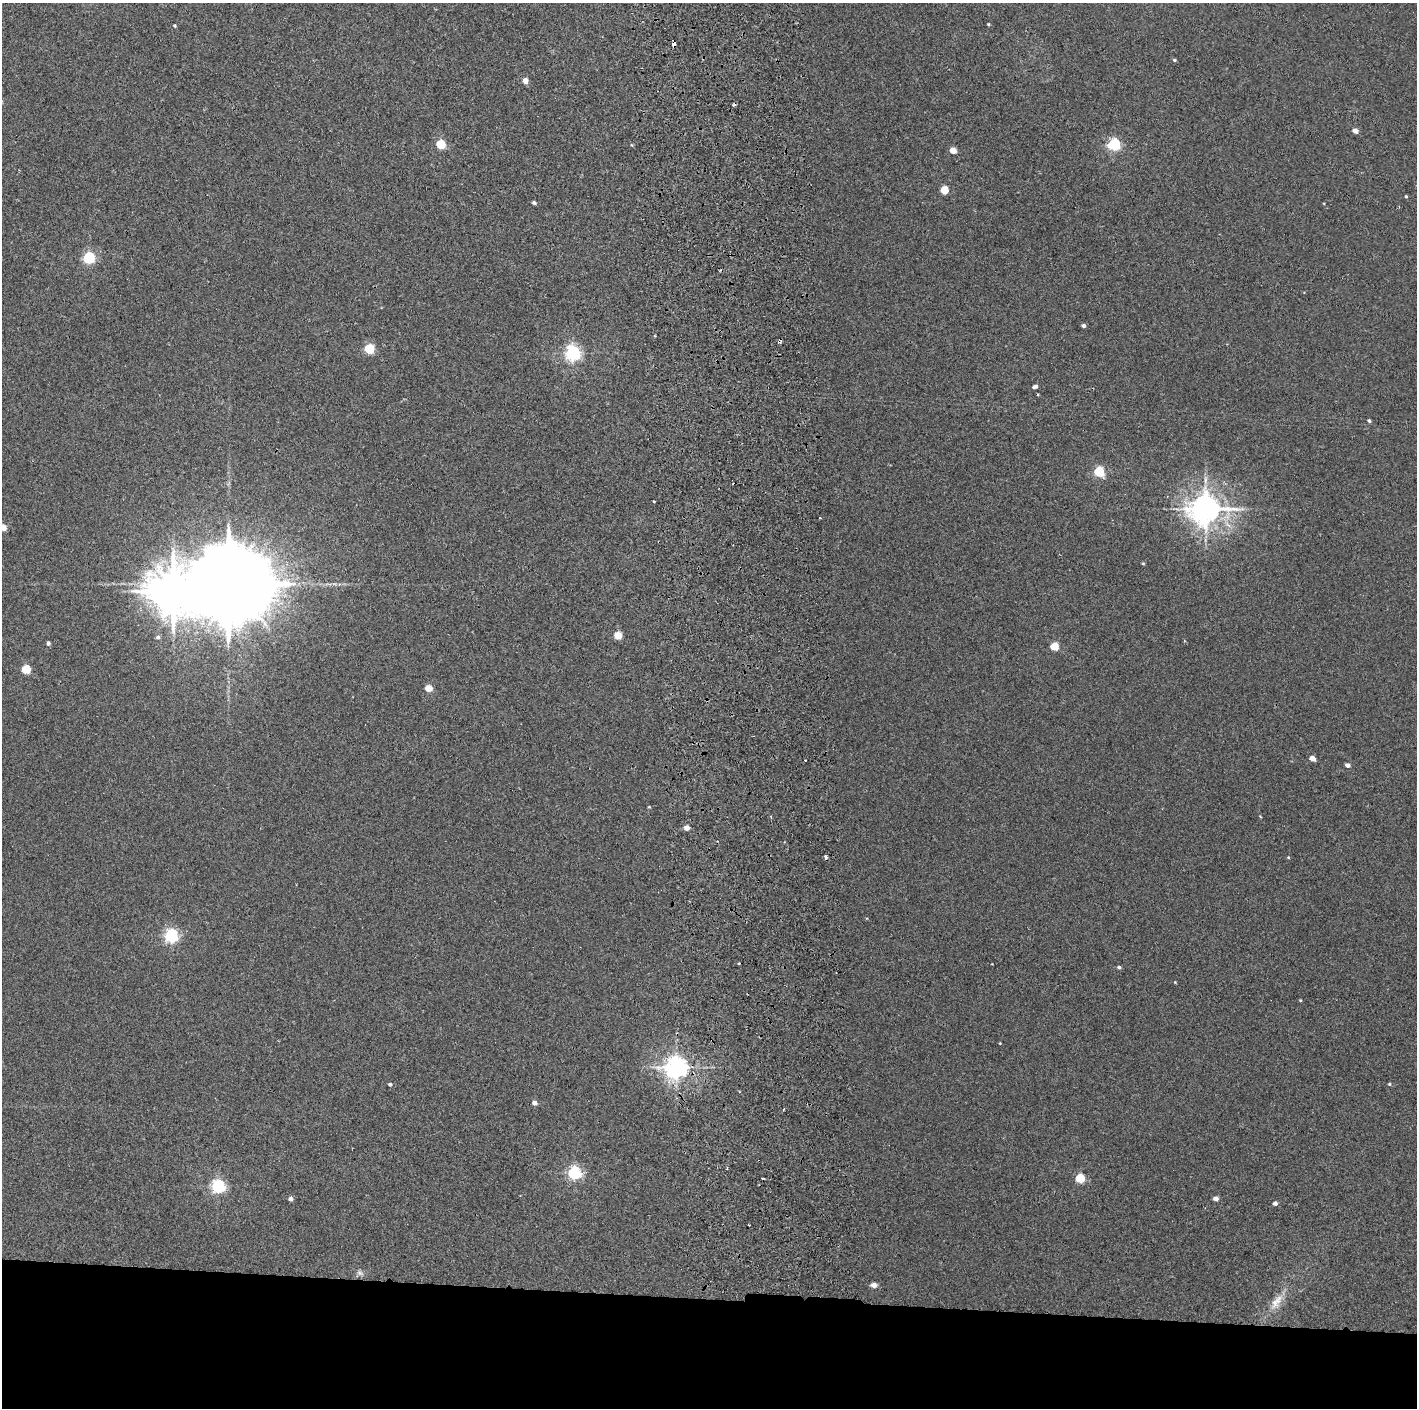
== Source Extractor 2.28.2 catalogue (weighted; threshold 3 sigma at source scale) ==
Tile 8 of 3 x 3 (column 2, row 3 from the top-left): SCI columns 1475-2889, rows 4-1409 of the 4361 x 4228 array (HDU 1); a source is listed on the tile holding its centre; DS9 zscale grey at full resolution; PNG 1419 x 1410 px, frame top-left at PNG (2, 3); no overlay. Shown black and unused: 8% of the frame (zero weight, under 2 of 3 exposures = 3% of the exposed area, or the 3 px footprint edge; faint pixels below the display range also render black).
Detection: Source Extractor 2.28.2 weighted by HDU 2 'WHT'; one run over the whole footprint, this tile lists its part. Background 0.0355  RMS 0.0063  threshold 0.0283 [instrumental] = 3 sigma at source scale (4.5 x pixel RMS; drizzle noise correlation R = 1.50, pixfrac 1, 0.05/0.05 arcsec/px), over >= 5 px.
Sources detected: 66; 1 inside a brighter object's white glare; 7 cosmic-ray / hot-pixel residue — not listed; the other 58 listed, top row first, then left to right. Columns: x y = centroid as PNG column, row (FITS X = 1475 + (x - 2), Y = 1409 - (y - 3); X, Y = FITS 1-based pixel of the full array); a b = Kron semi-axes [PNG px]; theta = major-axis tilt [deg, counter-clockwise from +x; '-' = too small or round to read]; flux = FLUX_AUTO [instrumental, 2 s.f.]
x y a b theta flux
988 24 3 3 - 0.69
175 26 4 4 - 0.87
674 44 3 3 - 3.7
1174 60 5 4 - 0.84
525 81 5 4 - 6.4
1355 131 4 4 - 5.7
441 144 5 5 - 36
1114 144 6 5 - 97
632 145 5 3 - 0.57
953 150 5 4 - 11
944 190 5 5 - 22
1406 196 4 3 - 0.62
534 203 4 4 - 1.4
1399 206 3 3 - 0.46
89 258 5 5 - 81
1084 326 4 4 - 1.8
655 336 4 2 - 0.59
369 349 5 5 - 46
573 353 6 6 - 190
1035 387 6 4 16 2
1038 394 3 2 - 0.57
1369 421 4 3 - 1.2
1099 472 5 5 - 54
1205 509 9 8 - 1100
3 528 5 4 - 9.4
1143 563 4 3 - 0.67
228 584 29 18 -3 14000
618 635 5 5 - 20
158 637 5 5 - 1.7
48 643 5 4 - 1.4
1054 646 5 4 - 23
26 669 5 5 - 29
428 688 5 4 - 14
1312 758 5 4 - 5.6
805 760 2 2 - 0.52
1348 765 4 4 - 3.5
649 807 4 3 - 0.55
687 828 4 4 - 5.8
825 857 4 3 - 4.5
1288 857 4 4 - 0.6
171 936 6 5 - 130
1119 967 4 4 - 1.3
1175 982 3 3 - 0.48
1300 1000 4 3 - 0.53
1000 1043 3 2 - 0.41
676 1067 7 7 - 510
390 1084 4 4 - 1.4
1389 1084 4 4 - 0.77
534 1103 4 4 - 3.9
574 1173 6 5 - 120
1080 1178 5 5 - 36
218 1186 6 5 - 140
1216 1198 4 4 - 4.4
291 1199 4 4 - 2.8
1275 1203 4 4 - 2.8
360 1273 10 7 -27 2.3
874 1285 4 4 - 5.3
1276 1302 25 11 54 8.8
Overlapping masked pixels (flux is a lower limit): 1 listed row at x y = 674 44
Isophote crosses this tile's border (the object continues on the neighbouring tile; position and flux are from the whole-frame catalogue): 1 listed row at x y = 3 528